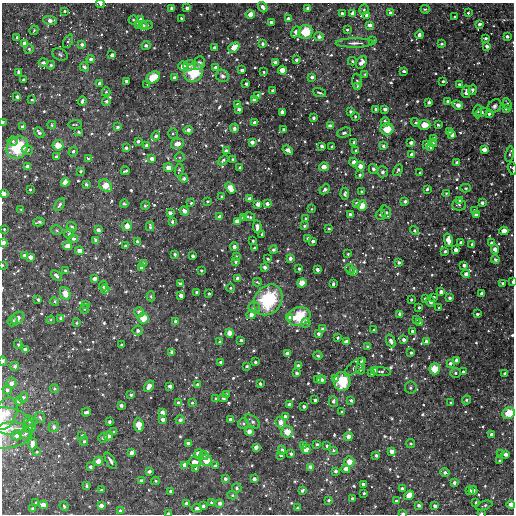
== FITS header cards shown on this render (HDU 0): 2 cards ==
NAXIS1  =                  512
NAXIS2  =                  512

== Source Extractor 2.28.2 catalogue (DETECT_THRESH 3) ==
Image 512 x 512 px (HDU 0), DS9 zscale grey, 1 PNG px = 1 image px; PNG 516 x 516 px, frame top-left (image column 1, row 512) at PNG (2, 3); each listed source drawn as its Kron ellipse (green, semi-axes under 4 px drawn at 4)
Background 3030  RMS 130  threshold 387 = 3 sigma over >= 5 px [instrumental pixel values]
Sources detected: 706; of the 706, the 500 brightest by FLUX_AUTO listed and drawn (206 fainter detections omitted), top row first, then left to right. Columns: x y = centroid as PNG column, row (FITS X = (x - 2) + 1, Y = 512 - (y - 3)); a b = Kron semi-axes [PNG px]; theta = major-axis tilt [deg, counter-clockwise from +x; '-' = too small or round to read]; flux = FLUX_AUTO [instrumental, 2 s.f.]
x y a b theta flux
101 4 4 2 - 18000
263 7 6 3 -52 45000
171 8 3 3 - 28000
187 8 4 3 - 32000
308 8 4 3 - 49000
425 9 4 3 - 15000
364 10 5 4 - 15000
65 11 3 3 - 15000
342 13 3 3 - 25000
352 13 4 4 - 66000
391 13 4 3 - 50000
468 13 3 3 - 18000
250 14 4 4 - 78000
367 15 3 3 - 47000
455 17 3 3 - 20000
181 18 3 3 - 16000
288 19 3 3 - 54000
50 20 7 4 -2 58000
133 20 4 4 - 14000
140 20 4 4 - 46000
271 22 3 3 - 28000
138 24 4 4 - 62000
479 24 3 3 - 30000
143 25 4 4 - 31000
147 25 5 4 - 15000
370 25 4 4 - 48000
34 30 5 4 - 17000
347 30 3 3 - 20000
296 32 6 4 58 63000
305 32 7 7 - 250000
419 35 4 3 - 40000
507 36 3 3 - 30000
17 37 3 3 - 23000
319 37 5 4 - 33000
486 38 3 3 - 24000
68 41 7 4 64 16000
373 41 4 3 - 16000
24 43 4 4 - 54000
355 43 19 4 0 56000
82 44 4 3 - 33000
262 44 4 3 - 24000
442 44 3 3 - 17000
146 45 4 4 - 22000
487 46 4 3 - 40000
234 47 6 4 42 110000
215 48 4 3 - 43000
29 49 5 4 - 15000
60 54 8 5 -24 22000
112 55 4 3 - 42000
91 59 4 4 - 30000
296 60 3 3 - 22000
352 61 4 3 - 16000
43 62 4 4 - 36000
275 62 4 3 - 43000
361 62 7 4 57 66000
199 63 7 5 81 42000
51 65 4 3 - 20000
190 65 6 5 - 41000
183 66 5 4 - 84000
84 67 5 4 - 25000
215 68 4 4 - 37000
242 70 4 3 - 33000
282 70 4 4 - 95000
404 71 3 3 - 24000
19 72 4 3 - 28000
264 72 3 3 - 14000
193 73 10 9 - 350000
365 75 4 3 - 17000
222 76 7 6 - 39000
153 77 7 5 31 200000
312 77 3 3 - 29000
175 78 4 3 - 48000
23 80 3 3 - 17000
126 81 3 3 - 28000
443 81 3 3 - 15000
357 82 8 5 -85 29000
100 83 3 3 - 37000
246 84 3 3 - 28000
460 84 4 3 - 30000
147 85 4 3 - 15000
358 86 4 3 - 18000
472 90 5 4 - 34000
273 91 3 3 - 26000
106 92 4 4 - 14000
466 92 6 4 83 61000
319 93 7 2 -20 19000
258 96 4 3 - 43000
17 97 4 3 - 29000
32 100 4 3 - 13000
254 100 3 3 - 35000
82 101 4 3 - 25000
106 101 4 4 - 26000
447 101 3 3 - 19000
429 102 3 3 - 33000
238 104 4 3 - 35000
507 104 6 4 -65 21000
458 105 5 4 - 66000
494 106 7 6 - 23000
506 108 3 3 - 38000
239 109 4 3 - 40000
376 109 3 3 - 26000
385 109 3 3 - 39000
478 111 7 4 89 15000
282 112 4 3 - 39000
351 112 4 3 - 25000
482 112 6 4 20 22000
489 114 3 3 - 24000
355 116 4 3 - 14000
313 118 3 3 - 21000
2 122 3 2 - 28000
254 122 3 3 - 29000
385 122 5 4 - 35000
416 122 4 4 - 20000
75 124 7 3 3 14000
52 125 4 4 - 19000
424 125 6 5 - 130000
438 125 3 3 - 17000
330 126 4 3 - 45000
23 127 4 3 - 47000
118 127 4 3 - 21000
234 128 4 4 - 35000
284 129 3 3 - 25000
387 129 6 6 - 180000
188 130 4 4 - 54000
450 131 4 3 - 38000
79 132 4 4 - 19000
39 133 6 4 -44 35000
344 133 7 5 23 22000
173 134 5 4 - 14000
452 135 4 3 - 35000
156 136 4 4 - 35000
434 138 4 3 - 38000
13 141 5 4 - 20000
138 141 3 3 - 28000
252 142 4 3 - 45000
354 143 4 3 - 34000
411 143 3 3 - 42000
433 143 4 3 - 18000
177 144 6 5 - 82000
58 145 5 5 - 130000
427 145 4 3 - 49000
147 146 3 3 - 51000
322 146 3 3 - 38000
332 146 3 3 - 14000
383 146 4 3 - 30000
431 147 4 3 - 19000
17 148 12 10 52 450000
126 148 3 3 - 27000
27 150 5 4 - 24000
288 150 6 4 -38 58000
356 150 3 3 - 20000
484 150 4 4 - 66000
73 151 5 4 - 18000
226 151 3 3 - 40000
412 154 3 3 - 49000
509 154 8 3 79 16000
56 156 3 3 - 20000
180 157 5 4 - 14000
88 158 4 3 - 20000
152 159 4 3 - 52000
233 159 3 3 - 23000
223 160 6 4 41 25000
353 162 4 4 - 46000
457 162 3 3 - 37000
360 166 4 4 - 77000
28 167 4 4 - 63000
168 167 5 4 - 79000
240 167 3 3 - 24000
324 167 5 4 - 81000
512 168 6 3 -74 27000
373 169 5 4 - 24000
179 170 6 3 77 16000
398 170 6 3 62 22000
81 171 3 3 - 20000
125 171 4 3 - 20000
382 172 5 5 - 26000
419 173 3 3 - 14000
359 175 3 3 - 27000
184 178 4 4 - 39000
65 182 4 4 - 79000
86 184 3 3 - 21000
106 186 7 5 -40 140000
230 188 6 4 -52 130000
466 188 5 4 - 17000
30 189 3 3 - 19000
325 189 6 4 44 29000
427 189 3 3 - 22000
362 192 4 3 - 34000
446 193 4 4 - 13000
3 194 4 3 - 78000
345 194 6 3 85 28000
222 197 3 3 - 18000
250 199 4 4 - 57000
207 201 3 3 - 13000
405 201 3 3 - 32000
460 201 4 3 - 24000
191 203 3 3 - 16000
357 203 4 4 - 42000
482 203 3 3 - 30000
124 204 4 3 - 17000
258 204 4 4 - 64000
267 204 4 3 - 36000
59 205 7 3 52 28000
145 205 4 3 - 19000
459 205 7 5 1 21000
362 206 5 4 - 110000
21 209 4 3 - 13000
312 209 3 2 - 13000
184 211 5 3 - 45000
474 211 3 3 - 39000
386 212 7 5 -71 23000
170 213 4 3 - 45000
381 214 5 4 - 20000
350 215 3 3 - 43000
476 215 4 3 - 36000
220 217 4 4 - 60000
243 217 4 3 - 30000
249 217 6 3 -13 21000
306 219 3 3 - 23000
237 221 4 4 - 62000
39 222 6 3 12 28000
172 222 4 4 - 25000
127 226 5 5 - 86000
150 226 5 3 - 17000
304 226 3 3 - 22000
72 227 5 4 - 18000
257 227 6 3 -86 60000
329 228 3 3 - 14000
4 229 3 3 - 13000
56 230 6 4 -16 18000
98 230 4 3 - 38000
414 231 4 4 - 18000
504 231 4 4 - 86000
69 234 5 5 - 23000
262 235 3 3 - 20000
308 238 4 4 - 26000
73 239 5 4 - 28000
96 240 4 3 - 39000
448 240 7 4 -77 100000
137 241 3 3 - 21000
253 241 3 3 - 18000
313 241 3 3 - 35000
3 243 4 3 - 59000
461 243 3 3 - 37000
492 243 3 3 - 33000
472 244 3 3 - 29000
68 246 4 4 - 80000
125 246 3 3 - 19000
234 247 4 3 - 46000
254 248 3 3 - 20000
495 249 5 4 - 65000
274 250 4 4 - 18000
456 250 4 3 - 56000
80 251 4 4 - 80000
445 251 3 3 - 21000
175 254 3 3 - 16000
348 254 3 3 - 16000
24 255 3 3 - 27000
193 256 3 3 - 30000
236 256 3 3 - 15000
30 257 4 4 - 56000
290 258 3 3 - 37000
268 259 3 3 - 13000
495 260 4 4 - 26000
236 262 3 3 - 16000
399 262 4 3 - 30000
143 264 4 4 - 33000
2 265 3 2 - 15000
464 265 4 3 - 39000
265 267 4 3 - 41000
141 268 3 3 - 29000
299 269 3 3 - 16000
350 269 5 4 - 17000
201 270 4 3 - 13000
317 270 3 3 - 42000
65 271 3 3 - 18000
354 272 4 3 - 26000
466 274 4 4 - 49000
56 275 6 3 -39 31000
237 278 4 3 - 36000
94 279 4 3 - 42000
257 282 4 3 - 15000
513 282 4 2 - 30000
302 283 4 4 - 100000
503 283 3 3 - 22000
180 284 3 3 - 21000
333 284 4 3 - 25000
103 286 5 4 - 15000
230 288 4 4 - 18000
105 289 4 4 - 22000
197 292 3 3 - 28000
441 292 4 3 - 44000
65 293 7 5 -67 110000
482 293 3 3 - 32000
209 294 3 3 - 15000
151 296 5 4 - 19000
181 296 4 3 - 50000
434 297 3 3 - 20000
425 298 3 3 - 20000
450 298 3 3 - 27000
411 299 3 3 - 19000
38 300 3 3 - 25000
268 300 16 13 55 660000
55 302 5 4 - 14000
430 302 5 3 - 42000
86 304 4 3 - 16000
254 307 6 5 - 28000
419 308 3 3 - 17000
439 308 3 3 - 14000
84 309 4 4 - 15000
139 312 5 4 - 49000
400 314 4 3 - 36000
477 314 3 3 - 21000
251 315 4 4 - 55000
289 317 4 4 - 24000
299 317 12 9 16 360000
18 318 7 5 41 42000
61 318 4 3 - 33000
143 318 5 5 - 140000
416 319 4 3 - 18000
51 320 4 4 - 14000
13 321 5 5 - 23000
175 321 4 3 - 22000
76 323 4 3 - 14000
306 323 4 4 - 14000
420 323 3 3 - 20000
323 329 4 3 - 35000
138 330 5 5 - 32000
374 330 3 3 - 28000
412 331 3 3 - 31000
230 333 4 4 - 86000
318 334 3 3 - 26000
338 338 3 3 - 19000
241 340 3 3 - 16000
404 340 3 3 - 33000
391 341 7 4 -67 38000
220 342 3 3 - 24000
347 342 4 4 - 72000
426 342 4 4 - 58000
18 344 4 3 - 16000
122 345 3 3 - 22000
367 346 3 3 - 17000
26 349 4 4 - 62000
172 352 3 3 - 28000
287 353 4 3 - 38000
411 353 3 3 - 20000
318 356 4 4 - 20000
457 360 4 3 - 46000
3 361 5 3 - 26000
361 361 3 3 - 16000
221 362 3 3 - 21000
255 362 3 3 - 20000
450 363 4 4 - 31000
15 366 4 4 - 33000
247 366 3 3 - 16000
298 366 4 3 - 44000
355 367 12 5 39 24000
360 369 5 3 - 18000
435 369 5 5 - 160000
374 370 4 3 - 60000
381 372 10 4 -4 20000
463 372 3 3 - 22000
297 373 3 3 - 26000
372 373 4 3 - 41000
455 373 5 5 - 20000
505 373 3 3 - 15000
336 378 4 3 - 23000
318 379 3 3 - 34000
321 380 4 4 - 29000
342 381 9 8 - 310000
11 383 5 5 - 53000
197 384 4 4 - 30000
260 384 3 3 - 22000
149 386 6 4 58 88000
170 386 3 3 - 43000
54 388 4 4 - 17000
411 388 6 6 - 17000
7 390 4 4 - 30000
226 394 4 3 - 14000
131 395 3 3 - 20000
23 397 5 4 - 25000
216 398 3 3 - 14000
223 398 4 3 - 14000
315 400 3 3 - 32000
351 400 3 3 - 19000
466 400 4 3 - 22000
19 401 4 4 - 46000
333 401 5 4 - 30000
178 403 3 3 - 31000
192 403 4 3 - 13000
451 403 3 2 - 16000
289 404 4 3 - 44000
121 405 3 3 - 28000
304 406 3 3 - 34000
86 412 4 3 - 29000
162 412 4 3 - 49000
342 412 4 4 - 21000
509 413 6 5 - 190000
6 414 17 10 66 140000
40 417 6 4 -56 16000
285 417 4 4 - 36000
163 419 4 3 - 49000
180 420 4 4 - 27000
231 420 4 3 - 60000
29 421 5 5 - 19000
109 421 3 3 - 26000
252 421 9 5 -41 25000
280 422 6 5 - 70000
243 423 5 5 - 17000
139 425 7 4 -83 130000
30 427 6 6 - 24000
54 427 5 5 - 32000
4 428 29 20 0 230000
11 428 14 6 2 57000
114 432 3 3 - 18000
249 432 4 4 - 71000
287 432 6 5 - 130000
25 433 6 5 - 29000
16 435 5 5 - 39000
82 435 3 3 - 17000
492 435 3 3 - 48000
108 436 4 4 - 43000
348 437 4 4 - 71000
103 438 5 4 - 31000
84 441 4 4 - 18000
188 443 4 3 - 36000
32 444 6 4 78 72000
317 444 3 3 - 23000
411 444 4 4 - 18000
303 445 3 3 - 15000
327 446 3 3 - 19000
256 447 4 3 - 42000
306 449 4 4 - 87000
282 450 4 3 - 46000
333 451 4 4 - 17000
392 451 4 4 - 65000
37 452 4 3 - 13000
132 453 4 4 - 57000
199 454 4 4 - 77000
291 454 3 3 - 21000
501 454 4 3 - 25000
506 454 3 3 - 45000
204 455 5 4 - 15000
281 455 3 3 - 25000
376 455 3 3 - 26000
206 460 6 5 - 120000
98 461 5 4 - 84000
111 461 9 3 -60 31000
500 461 3 3 - 29000
195 462 6 4 -12 76000
349 462 5 5 - 97000
185 465 4 4 - 61000
215 466 3 3 - 27000
90 467 3 3 - 24000
311 467 4 3 - 48000
196 468 3 3 - 18000
346 469 4 4 - 69000
149 471 4 3 - 27000
335 471 3 3 - 31000
445 472 5 4 - 26000
225 479 4 3 - 32000
254 479 4 3 - 44000
141 481 4 3 - 47000
155 481 4 3 - 15000
454 483 3 3 - 29000
363 484 3 3 - 30000
87 486 4 3 - 16000
237 488 5 4 - 20000
402 488 3 3 - 27000
101 490 3 3 - 24000
170 491 3 3 - 25000
302 491 4 3 - 20000
470 491 4 3 - 29000
473 491 4 3 - 37000
364 493 3 3 - 19000
232 495 5 4 - 17000
409 495 5 4 - 89000
352 498 3 3 - 18000
329 500 3 3 - 20000
396 501 3 3 - 18000
36 502 3 3 - 20000
476 502 3 3 - 18000
187 503 4 4 - 54000
211 503 4 3 - 15000
219 503 4 3 - 39000
43 505 4 4 - 78000
101 505 4 4 - 59000
419 505 3 3 - 31000
484 505 9 3 17 16000
511 505 4 4 - 73000
64 506 5 3 - 20000
203 506 3 3 - 27000
435 506 3 3 - 36000
197 508 5 4 - 33000
297 508 3 3 - 18000
33 509 4 3 - 38000
120 511 4 4 - 42000
168 513 3 2 - 24000
481 513 3 2 - 21000
403 514 4 2 - 25000
At the frame edge (FLAGS 8, measured only in part): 15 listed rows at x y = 101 4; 2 122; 512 168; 3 194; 3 243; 2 265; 513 282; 3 361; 509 413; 6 414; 4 428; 511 505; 168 513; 481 513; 403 514
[206 fainter detections neither listed nor drawn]

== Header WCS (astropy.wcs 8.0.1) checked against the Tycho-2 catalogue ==
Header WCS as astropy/WCSLIB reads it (CRVAL/CRPIX/CD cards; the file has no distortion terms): RA---TAN/DEC--TAN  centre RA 23:20:48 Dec +26:47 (350.20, +26.78 deg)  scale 3.52 arcsec/px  FOV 30.0' x 30.0'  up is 0 deg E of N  parity normal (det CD < 0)
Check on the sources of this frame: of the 60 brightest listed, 11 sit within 5.3 arcsec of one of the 12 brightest Tycho-2 stars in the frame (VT <= 12.54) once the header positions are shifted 1.49 arcsec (1.31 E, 0.71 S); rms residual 1.99 arcsec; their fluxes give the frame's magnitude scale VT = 24.74 - 2.5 log10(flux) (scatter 0.31 mag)
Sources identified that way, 11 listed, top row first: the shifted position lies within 5.3 arcsec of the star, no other Tycho-2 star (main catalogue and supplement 1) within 10.6 arcsec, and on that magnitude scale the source's flux lands within +1.5 / -3 mag of the star's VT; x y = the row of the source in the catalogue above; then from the Tycho-2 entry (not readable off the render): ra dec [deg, ICRS J2000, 3 dp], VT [Tycho-2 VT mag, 2 dp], TYC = Tycho-2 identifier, HIP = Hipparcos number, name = IAU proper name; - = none
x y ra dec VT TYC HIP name
305 32 350.147 +26.996 11.29 2245-576-1 - -
193 73 350.269 +26.956 10.35 2245-1005-1 - -
153 77 350.315 +26.951 11.80 2245-621-1 - -
387 129 350.058 +26.901 11.60 2245-114-1 - -
58 145 350.418 +26.885 12.48 2245-1339-1 - -
17 148 350.462 +26.883 9.85 2245-559-1 - -
268 300 350.188 +26.734 9.01 2245-407-1 - -
299 317 350.153 +26.718 10.74 2245-1263-1 - -
435 369 350.006 +26.667 12.39 2245-910-1 - -
342 381 350.108 +26.655 10.99 2245-785-1 - -
349 462 350.099 +26.576 12.54 2245-978-1 - -